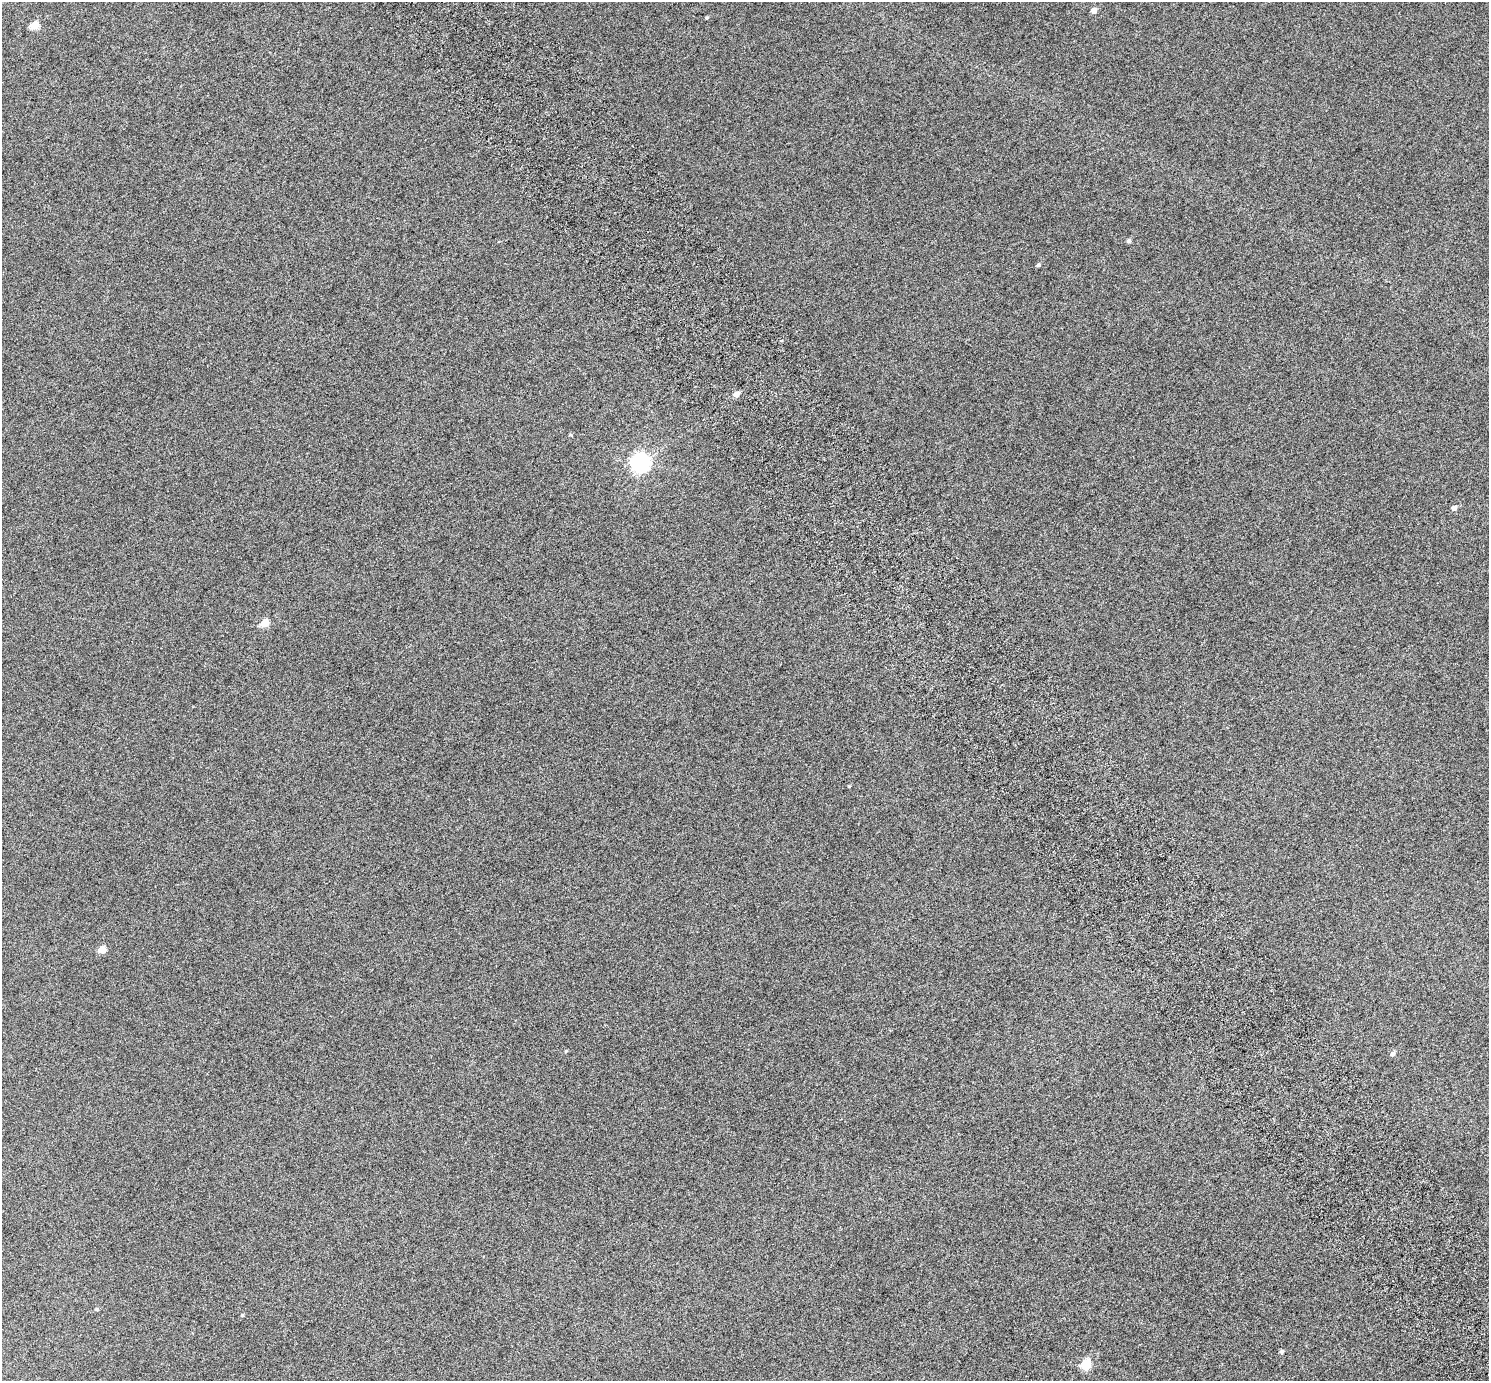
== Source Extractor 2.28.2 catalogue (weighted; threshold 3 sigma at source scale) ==
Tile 6 of 4 x 4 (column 2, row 2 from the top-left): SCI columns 1551-3037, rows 2973-4351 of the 6078 x 6006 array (HDU 1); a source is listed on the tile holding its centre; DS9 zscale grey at full resolution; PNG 1491 x 1383 px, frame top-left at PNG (2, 2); no overlay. Shown black and unused: <1% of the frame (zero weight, under 6 of 12 exposures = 4% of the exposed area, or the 3 px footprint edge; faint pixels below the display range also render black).
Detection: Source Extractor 2.28.2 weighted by HDU 2 'WHT'; one run over the whole footprint, this tile lists its part. Background 8.45e-05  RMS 0.003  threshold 0.0121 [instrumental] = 3 sigma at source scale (4.09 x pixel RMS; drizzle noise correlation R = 1.36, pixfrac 0.8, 0.0396/0.0396 arcsec/px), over >= 5 px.
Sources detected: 16; all 16 listed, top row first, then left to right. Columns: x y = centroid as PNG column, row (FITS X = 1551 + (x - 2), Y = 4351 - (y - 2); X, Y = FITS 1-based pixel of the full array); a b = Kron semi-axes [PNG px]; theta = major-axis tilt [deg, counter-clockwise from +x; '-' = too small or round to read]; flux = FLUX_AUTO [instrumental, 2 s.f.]
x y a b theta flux
1094 10 5 5 - 1.6
707 18 4 4 - 0.27
34 25 5 5 - 6.1
1129 240 5 5 - 0.49
1038 265 5 4 - 0.44
736 394 6 5 - 1.6
640 462 7 7 - 100
1454 508 5 5 - 1.1
265 623 5 5 - 6
102 949 5 5 - 3.9
566 1051 4 4 - 0.24
1393 1053 6 5 - 0.74
96 1309 5 4 - 0.34
242 1315 4 4 - 0.27
1281 1352 5 4 - 0.44
1086 1364 6 5 - 13